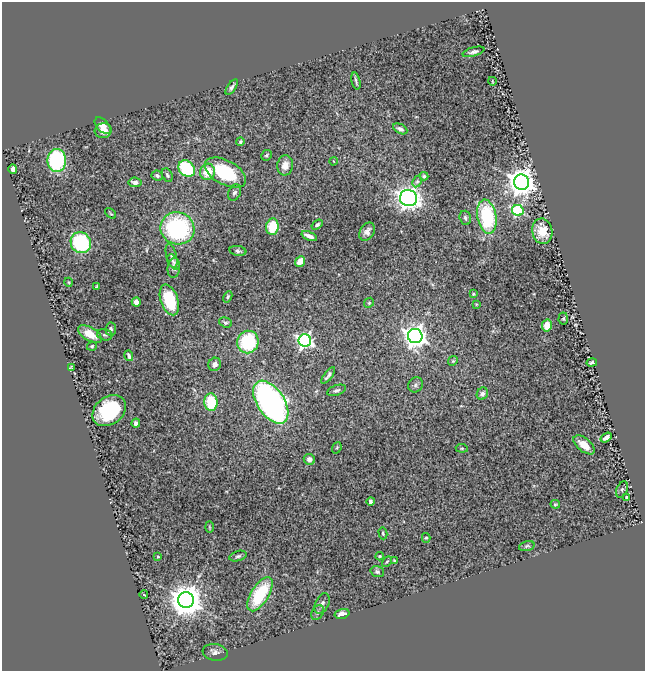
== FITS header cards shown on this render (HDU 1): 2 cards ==
NAXIS1  =                  643
NAXIS2  =                  669

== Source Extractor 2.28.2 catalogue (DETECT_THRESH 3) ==
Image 643 x 669 px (HDU 1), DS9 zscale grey, 1 PNG px = 1 image px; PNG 647 x 673 px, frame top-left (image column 1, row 669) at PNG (2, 2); each listed source drawn as its Kron ellipse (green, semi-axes under 4 px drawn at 4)
Background 3.3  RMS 0.06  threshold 0.179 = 3 sigma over >= 5 px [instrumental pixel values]
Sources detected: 97; all 97 listed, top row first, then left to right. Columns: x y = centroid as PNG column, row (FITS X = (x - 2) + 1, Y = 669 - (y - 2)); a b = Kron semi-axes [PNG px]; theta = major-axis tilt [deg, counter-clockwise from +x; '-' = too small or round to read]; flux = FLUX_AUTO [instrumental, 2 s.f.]
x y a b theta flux
473 52 11 4 16 13
356 81 8 2 -77 8.7
492 81 4 2 - 2.8
232 87 9 4 55 12
103 126 10 6 -48 37
400 129 7 4 -28 13
103 131 8 7 - 26
240 142 4 4 - 8.7
267 155 5 5 - 6.6
57 160 11 9 90 410
333 161 4 2 - 2.3
285 165 10 8 80 33
13 169 5 4 - 16
187 169 9 7 -47 330
207 172 8 7 - 83
225 173 22 12 -29 280
167 175 7 5 -62 8
157 176 6 5 - 9.6
424 176 4 4 - 6.5
417 181 6 4 62 6.3
135 182 6 5 - 20
521 182 7 7 - 5600
235 193 8 6 61 14
408 198 8 8 - 2400
518 210 6 5 - 490
111 213 6 3 -41 4.4
487 217 17 9 -80 320
465 218 7 5 -74 11
317 225 6 4 34 8.2
272 227 8 6 83 120
177 228 17 16 - 540
542 231 13 10 -80 77
367 232 10 7 57 22
309 236 8 3 -22 20
81 243 11 10 - 310
238 251 8 5 -9 10
172 256 12 5 -74 12
300 261 6 4 51 54
173 262 8 5 -55 10
174 268 10 6 83 14
68 282 4 3 - 3.3
96 287 4 2 - 3.7
473 294 3 3 - 4.7
228 297 6 4 60 7.9
169 300 16 8 -71 170
136 302 4 4 - 25
369 303 5 4 - 5.3
476 304 3 2 - 3.1
563 318 6 4 88 5.7
225 322 6 5 - 8.4
547 326 6 5 - 51
111 329 6 5 - 10
90 334 13 6 -31 62
105 335 8 5 -15 7.2
415 336 7 7 - 3000
305 341 6 6 - 1200
248 342 11 10 - 280
92 346 5 4 - 5.9
129 356 5 3 - 10
453 361 5 4 - 5.7
592 362 5 3 - 8.2
215 364 7 6 - 21
71 367 3 3 - 3.7
328 375 10 3 53 11
416 385 8 7 - 11
336 390 10 5 19 10
482 394 6 5 - 13
211 402 8 6 -86 160
271 402 24 13 -56 1400
109 411 18 13 37 290
136 423 4 4 - 15
606 438 6 4 36 21
584 445 13 6 -39 49
337 448 6 4 68 4.9
462 448 6 4 -6 5.4
309 459 6 5 - 14
622 490 8 5 65 8.8
627 498 4 3 - 8.3
370 501 4 3 - 8.6
555 504 5 4 - 5.8
209 527 5 3 - 4.1
383 533 6 3 -75 5.7
426 538 5 4 - 4.5
527 546 8 4 16 7.1
158 556 3 3 - 5.2
238 556 9 5 15 10
379 556 4 3 - 4.5
394 561 4 3 - 4.3
387 562 6 3 43 4.7
377 572 7 5 -17 8.9
260 594 19 8 59 250
144 595 4 2 - 3
186 600 8 7 - 8700
322 603 11 6 64 16
318 613 8 5 55 9.9
342 614 7 4 14 26
215 652 12 8 -10 20